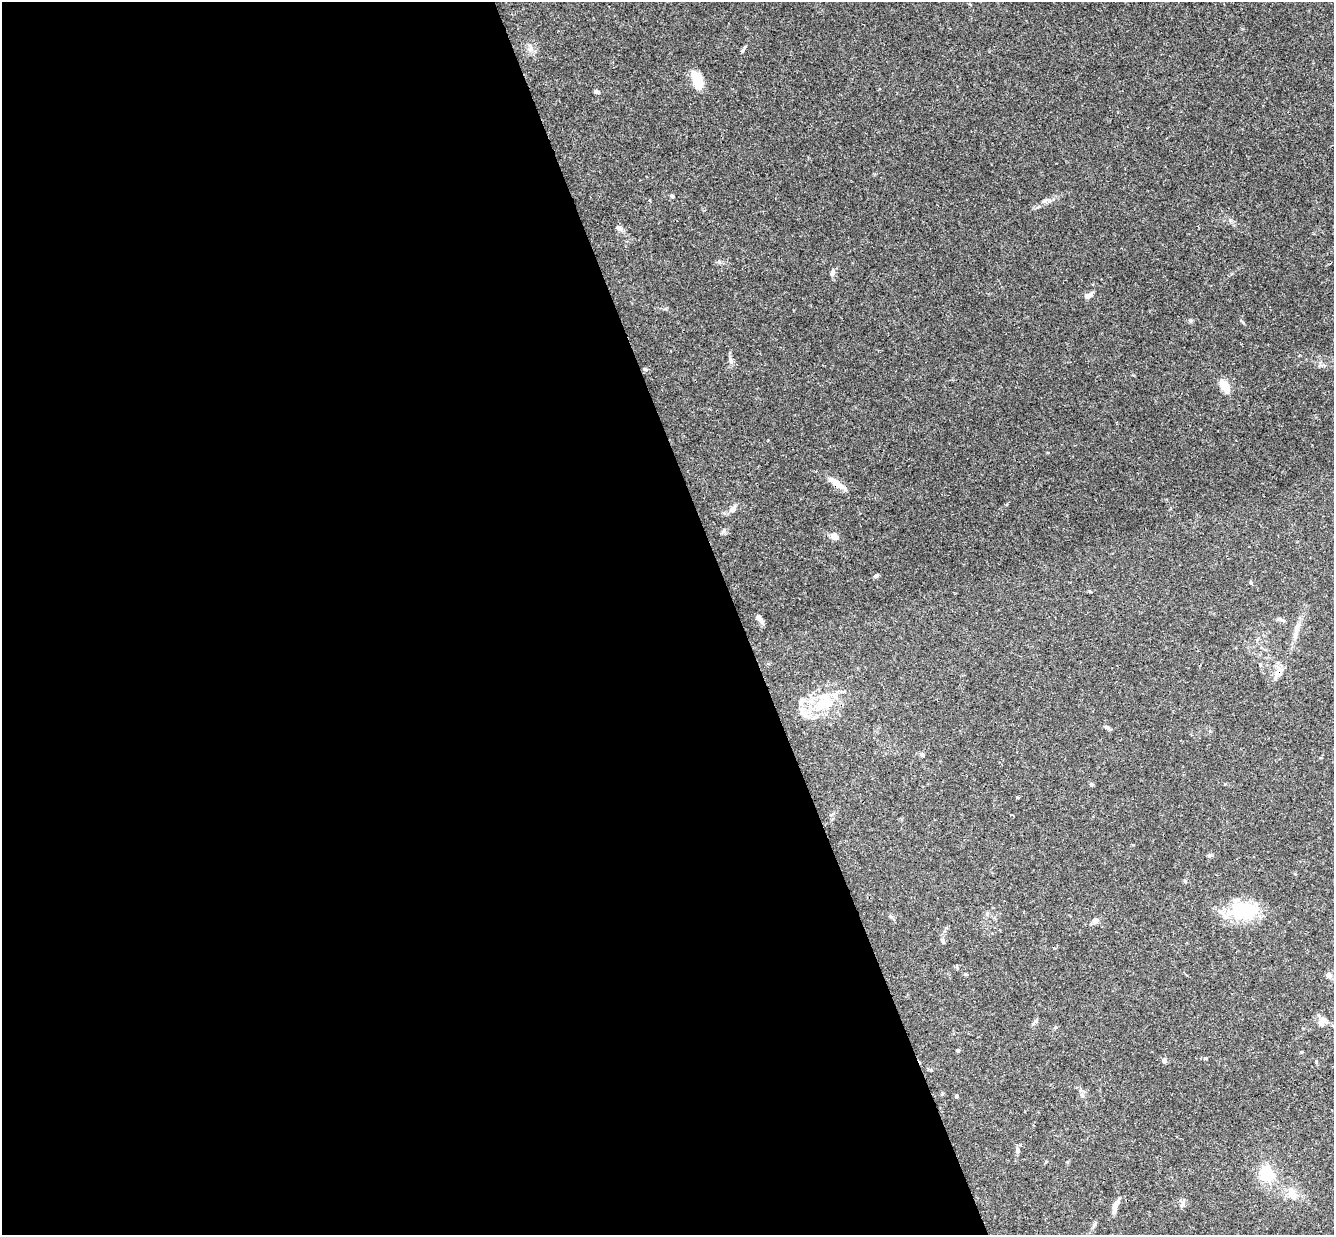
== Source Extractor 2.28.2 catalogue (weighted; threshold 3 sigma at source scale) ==
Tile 9 of 4 x 4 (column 1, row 3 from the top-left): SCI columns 59-1390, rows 1524-2756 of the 5439 x 5390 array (HDU 1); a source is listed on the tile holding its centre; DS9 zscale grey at full resolution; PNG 1336 x 1237 px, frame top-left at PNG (2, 2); no overlay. Shown black and unused: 55% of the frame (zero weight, under 3 of 4 exposures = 6% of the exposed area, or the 3 px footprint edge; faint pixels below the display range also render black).
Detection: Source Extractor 2.28.2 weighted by HDU 2 'WHT'; one run over the whole footprint, this tile lists its part. Background 0.0512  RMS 0.0029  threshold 0.0131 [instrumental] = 3 sigma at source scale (4.5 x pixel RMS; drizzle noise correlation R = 1.50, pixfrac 1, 0.05/0.05 arcsec/px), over >= 5 px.
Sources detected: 43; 1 inside a brighter object's white glare — not listed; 1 inside a brighter listed object's ellipse — not listed separately; the other 41 listed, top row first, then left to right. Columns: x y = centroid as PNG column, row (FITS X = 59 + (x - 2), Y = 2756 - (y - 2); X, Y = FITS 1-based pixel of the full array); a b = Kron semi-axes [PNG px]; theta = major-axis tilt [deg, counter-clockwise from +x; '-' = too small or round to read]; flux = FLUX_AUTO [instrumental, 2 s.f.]
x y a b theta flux
742 51 6 3 71 0.36
697 80 20 10 -70 5.9
597 92 6 4 -19 0.71
672 196 5 4 - 0.42
619 228 9 6 -40 0.97
832 272 9 6 69 0.89
1088 295 10 6 27 1.5
1191 321 5 3 - 0.39
731 360 9 5 -69 0.8
1225 386 13 8 -56 4.2
836 483 28 7 -34 3.1
732 509 9 8 - 1.4
723 531 7 5 46 0.61
834 536 9 7 -39 1.9
876 576 7 4 37 0.58
1250 582 5 3 - 0.33
759 618 11 5 -52 1.3
1282 620 9 5 -17 0.77
1296 632 30 6 77 2.7
1279 672 17 8 52 2.2
801 701 10 7 68 1.3
821 704 25 17 40 9.4
1107 727 7 5 -19 0.55
1091 784 6 4 -19 0.34
1209 855 6 4 20 0.39
1185 881 5 4 - 0.33
1244 911 38 22 0 14
1095 921 7 6 - 1.5
943 941 8 5 -60 0.58
1329 975 5 4 - 2.3
1322 1021 14 9 37 1.9
1055 1027 5 5 - 0.41
958 1050 3 3 - 0.55
1205 1058 5 4 - 0.39
1164 1060 5 5 - 0.89
1082 1095 7 4 -57 0.53
957 1096 4 4 - 0.56
1018 1150 10 5 86 0.8
1267 1175 21 15 6 6.1
1291 1193 13 7 72 2
1115 1206 13 7 71 1.9
Overlapping masked pixels (flux is a lower limit): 2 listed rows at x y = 836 483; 1279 672
Unlisted compact peaks at least as high as the median listed source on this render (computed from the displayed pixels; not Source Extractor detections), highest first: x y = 1045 201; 719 262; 1243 322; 1230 220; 531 48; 1183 1203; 965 974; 1017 797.